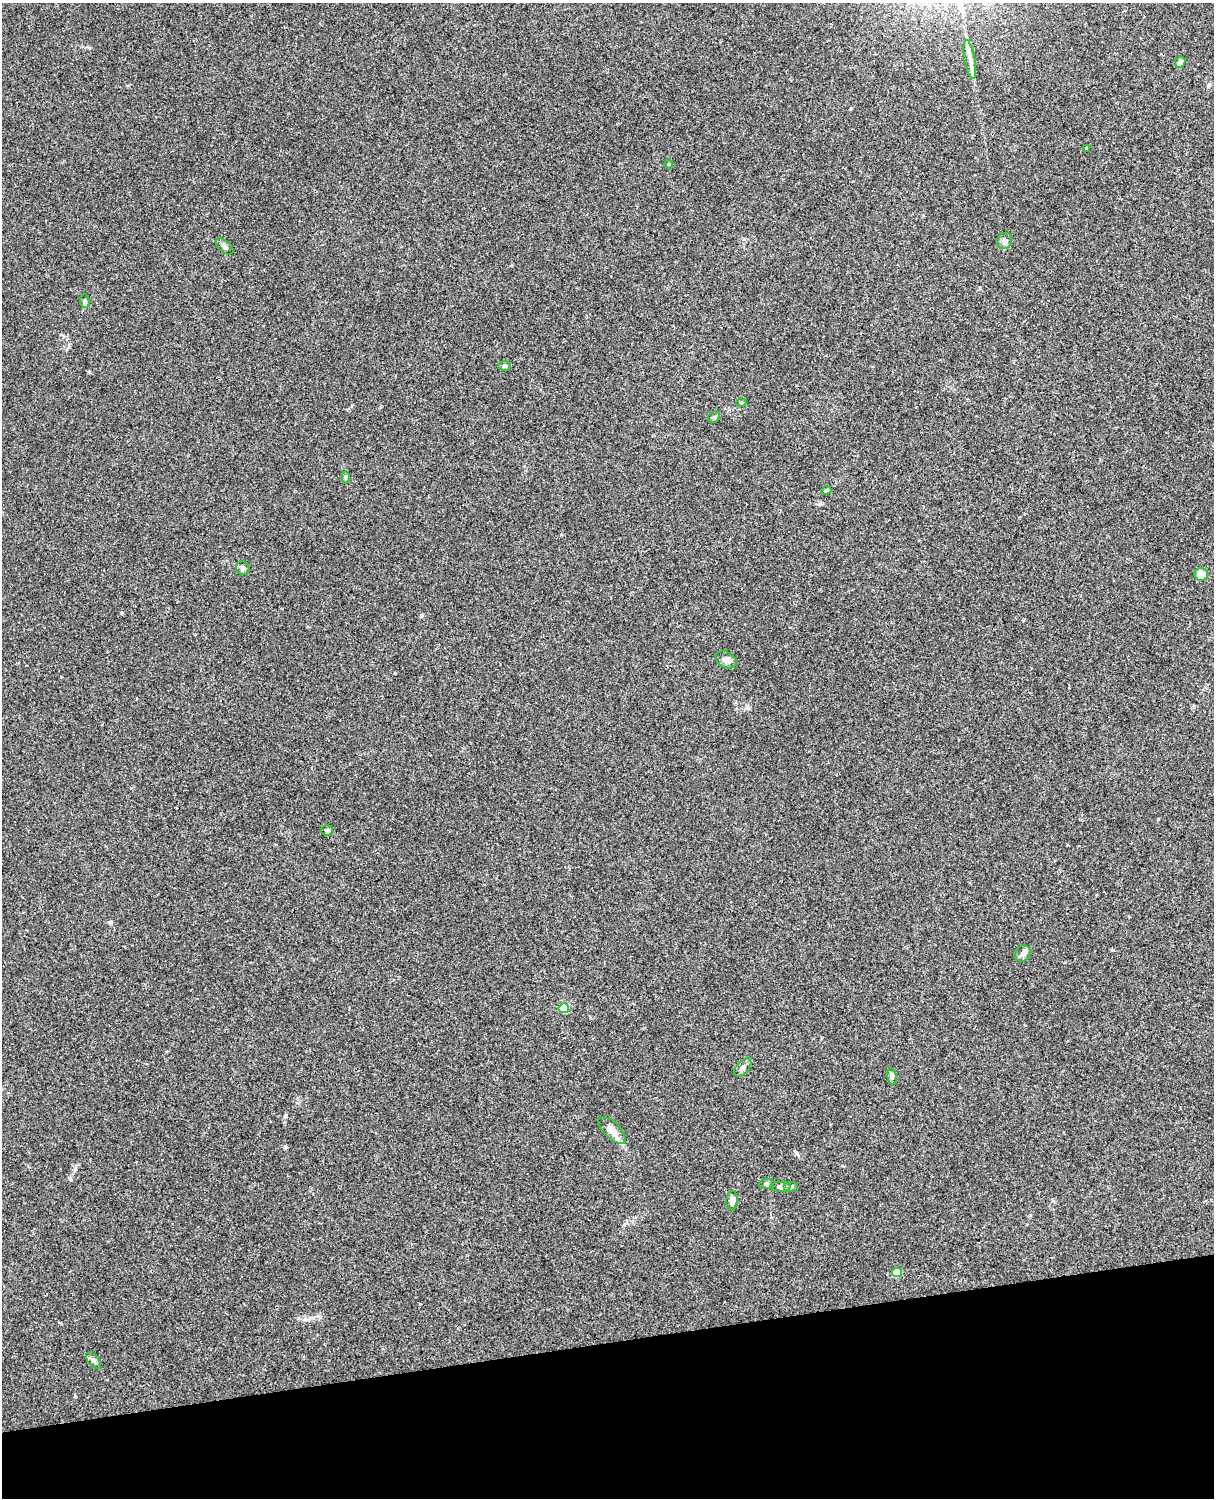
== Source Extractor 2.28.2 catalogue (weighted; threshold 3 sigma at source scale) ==
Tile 10 of 4 x 3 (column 2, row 3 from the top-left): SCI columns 1332-2543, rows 165-1660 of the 5089 x 4928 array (HDU 1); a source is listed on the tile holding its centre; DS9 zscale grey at full resolution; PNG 1216 x 1500 px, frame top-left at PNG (2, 3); each listed source drawn as its Kron ellipse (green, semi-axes under 4 px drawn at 4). Shown black and unused: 10% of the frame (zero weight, under 3 of 4 exposures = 6% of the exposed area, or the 3 px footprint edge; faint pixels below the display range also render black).
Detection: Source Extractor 2.28.2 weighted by HDU 2 'WHT'; one run over the whole footprint, this tile lists its part. Background 0.134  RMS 0.0069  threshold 0.0312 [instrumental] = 3 sigma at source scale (4.5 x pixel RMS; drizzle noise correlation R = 1.50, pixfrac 1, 0.05/0.05 arcsec/px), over >= 5 px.
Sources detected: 27; all 27 listed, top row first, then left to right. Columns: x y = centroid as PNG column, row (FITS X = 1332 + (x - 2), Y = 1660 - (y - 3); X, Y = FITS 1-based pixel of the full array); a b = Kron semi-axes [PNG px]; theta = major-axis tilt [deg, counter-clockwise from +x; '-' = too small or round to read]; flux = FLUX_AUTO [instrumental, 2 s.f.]
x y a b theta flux
970 59 19 5 -80 4.8
1180 62 6 5 - 3
1086 148 4 3 - 0.73
669 164 4 4 - 0.74
1005 241 8 7 - 2.1
225 246 10 5 -40 2
85 301 7 4 -83 1.3
504 366 6 5 - 1.3
741 402 5 3 - 0.68
714 417 6 5 - 1.1
345 477 6 4 89 1
826 490 5 4 - 0.96
243 568 7 7 - 1.9
1201 574 6 6 - 5.8
726 660 11 7 -27 2.9
327 831 6 5 - 1.6
1023 953 9 7 46 2.8
564 1008 5 5 - 27
743 1068 11 6 49 2.6
892 1077 8 4 -77 1.6
612 1130 17 8 -44 7.5
766 1184 7 5 8 1.4
781 1187 10 5 -4 1.9
791 1187 7 5 0 1.6
732 1201 10 5 85 3.8
897 1272 5 4 - 15
93 1361 10 5 -50 1.8
Unlisted compact peaks at least as high as the median listed source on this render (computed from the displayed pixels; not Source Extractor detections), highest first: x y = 285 1147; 111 922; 422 615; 285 1116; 75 1396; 797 1153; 70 1179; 89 372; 1112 950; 748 708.